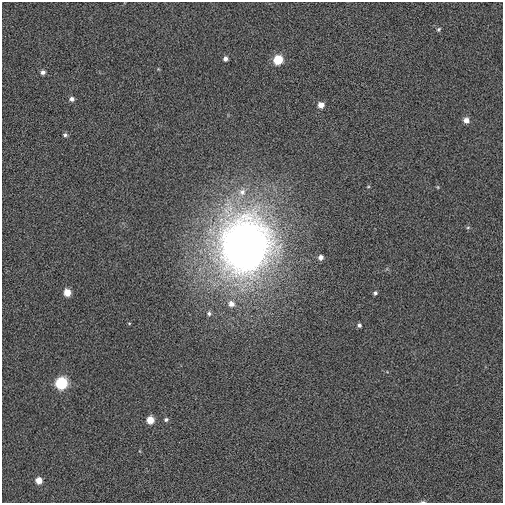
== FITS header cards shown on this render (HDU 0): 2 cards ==
NAXIS1  =                  501 / Axis length
NAXIS2  =                  501 / Axis length

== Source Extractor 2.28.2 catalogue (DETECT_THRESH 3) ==
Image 501 x 501 px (HDU 0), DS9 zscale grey, 1 PNG px = 1 image px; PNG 505 x 505 px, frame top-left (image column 1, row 501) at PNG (2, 2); no overlay
Background 0.00624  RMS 0.11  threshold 0.319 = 3 sigma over >= 5 px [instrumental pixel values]
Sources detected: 25; all 25 listed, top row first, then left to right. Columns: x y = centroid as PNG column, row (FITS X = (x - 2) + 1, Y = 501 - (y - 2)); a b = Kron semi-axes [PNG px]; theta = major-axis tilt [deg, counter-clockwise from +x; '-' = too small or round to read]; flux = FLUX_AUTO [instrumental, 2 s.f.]
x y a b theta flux
439 29 6 4 51 12
225 59 5 4 - 26
278 60 6 6 - 260
43 72 5 5 - 23
72 99 6 5 - 24
321 105 6 6 - 56
466 120 6 6 - 47
65 135 6 5 - 15
368 187 5 3 - 6.5
438 187 5 3 - 6.9
242 192 13 11 50 87
468 227 6 5 - 11
244 245 64 56 84 5400
321 257 6 5 - 31
67 292 6 5 - 99
375 293 5 4 - 15
231 304 8 7 - 50
209 313 7 6 - 18
129 323 5 3 - 5.9
359 325 4 4 - 16
61 383 7 7 - 620
166 419 5 5 - 15
150 420 6 6 - 110
39 480 5 5 - 75
423 502 7 3 -1 9.6
At the frame edge (FLAGS 8, measured only in part): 1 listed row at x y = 423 502